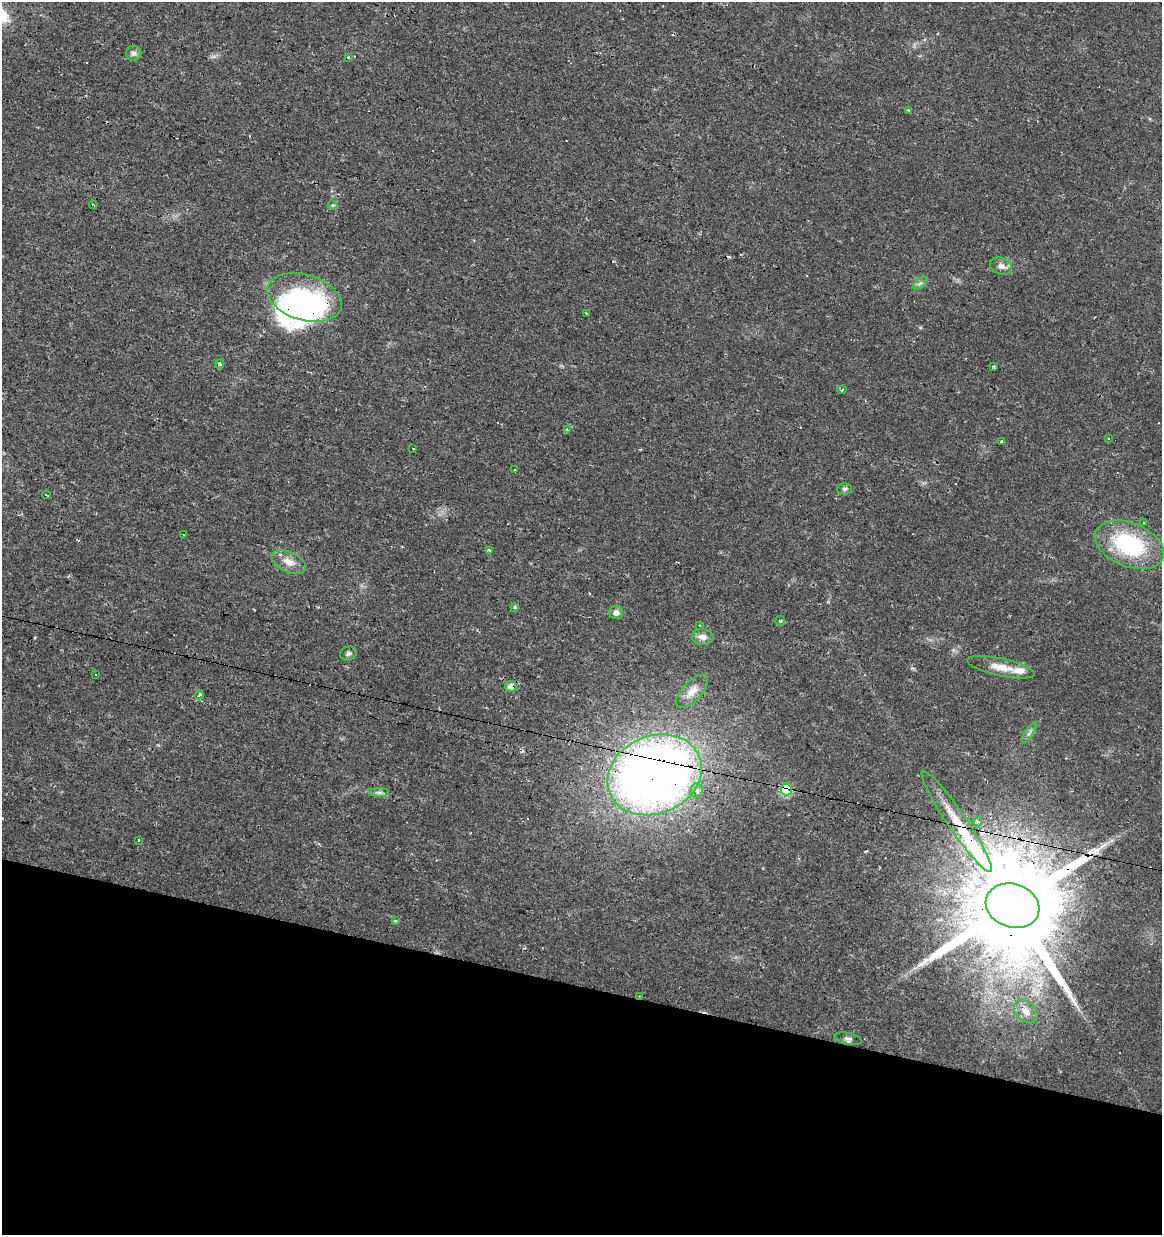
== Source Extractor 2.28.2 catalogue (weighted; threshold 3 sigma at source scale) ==
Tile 15 of 4 x 4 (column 3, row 4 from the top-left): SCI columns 2602-3761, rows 1-1233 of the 5143 x 4939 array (HDU 1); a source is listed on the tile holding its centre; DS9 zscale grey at full resolution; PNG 1164 x 1237 px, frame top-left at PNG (2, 2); each listed source drawn as its Kron ellipse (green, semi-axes under 4 px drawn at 4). Shown black and unused: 20% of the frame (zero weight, under 2 of 3 exposures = <1% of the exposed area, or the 3 px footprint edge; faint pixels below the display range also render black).
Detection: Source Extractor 2.28.2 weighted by HDU 2 'WHT'; one run over the whole footprint, this tile lists its part. Background 0.0131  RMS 0.0031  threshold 0.0138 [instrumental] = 3 sigma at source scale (4.5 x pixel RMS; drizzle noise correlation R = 1.50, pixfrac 1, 0.0396/0.0396 arcsec/px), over >= 5 px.
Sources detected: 70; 2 inside a brighter object's white glare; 18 cosmic-ray / hot-pixel residue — neither listed nor drawn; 2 inside a brighter listed object's ellipse — not listed separately; the other 48 listed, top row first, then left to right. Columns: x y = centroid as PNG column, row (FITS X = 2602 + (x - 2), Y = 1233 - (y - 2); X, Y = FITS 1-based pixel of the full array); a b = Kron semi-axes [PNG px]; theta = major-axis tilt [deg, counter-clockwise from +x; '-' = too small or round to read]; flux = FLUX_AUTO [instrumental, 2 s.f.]
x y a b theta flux
134 53 8 7 - 1
349 57 3 3 - 0.97
908 110 3 3 - 3.2
93 205 4 2 - 0.27
333 205 5 4 - 0.45
1001 266 11 8 -19 1.7
920 283 8 4 37 0.71
304 297 38 22 -17 27
587 313 3 3 - 2.9
220 364 4 4 - 1.5
994 367 4 3 - 0.32
842 390 5 3 - 0.48
567 430 4 3 - 1
1108 439 3 2 - 0.24
1002 442 4 3 - 1.2
413 448 3 2 - 0.29
514 470 2 2 - 0.25
845 489 7 5 3 0.62
46 495 4 2 - 0.36
1143 523 3 2 - 0.32
184 534 3 2 - 0.29
1129 545 36 22 -22 29
489 551 3 3 - 2.1
289 562 18 10 -25 3.2
515 607 4 3 - 1.3
616 612 7 6 - 1.4
780 621 5 5 - 0.4
699 625 3 2 - 0.61
703 637 11 8 -4 1.9
348 653 9 6 20 0.87
1001 667 34 8 -12 4.3
96 674 3 2 - 0.41
511 686 6 5 - 2
692 691 20 9 47 3.5
199 695 4 3 - 1.5
1029 733 12 3 59 0.7
654 775 48 39 23 300
786 790 6 5 - 29
697 791 7 6 - 1.5
379 793 9 4 0 0.84
957 821 61 9 -56 9.9
978 821 5 4 - 0.81
139 841 3 3 - 1.5
1013 906 27 21 -18 9400
395 920 4 3 - 0.37
640 996 4 2 - 0.34
1026 1011 13 9 -44 2.5
848 1039 13 5 -12 1.1
Overlapping masked pixels (flux is a lower limit): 6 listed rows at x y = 511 686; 654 775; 786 790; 957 821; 1013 906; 640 996